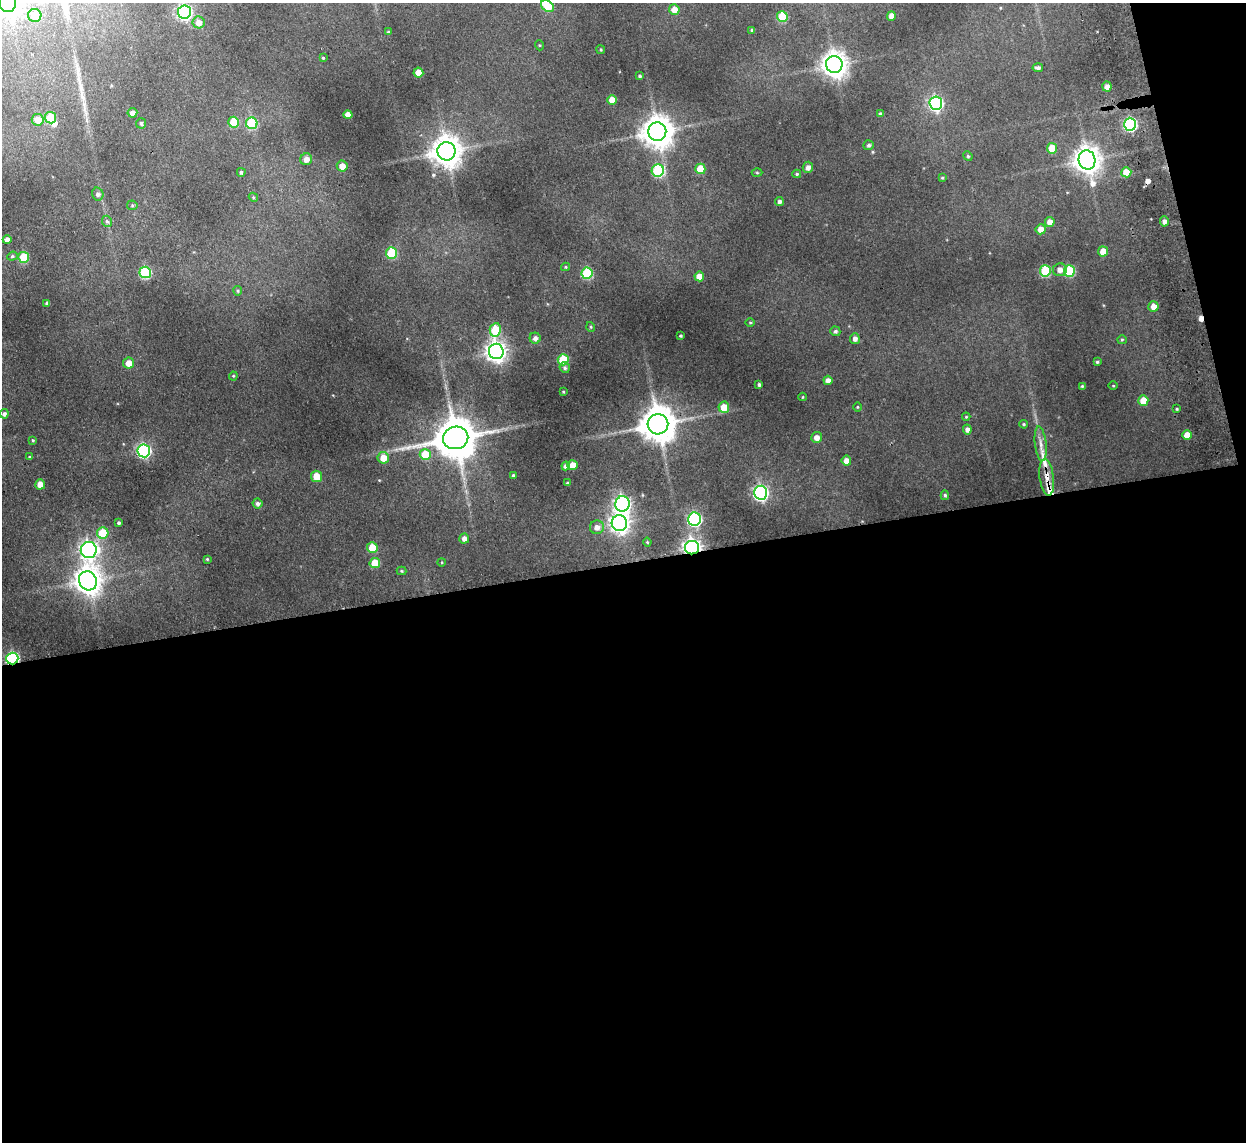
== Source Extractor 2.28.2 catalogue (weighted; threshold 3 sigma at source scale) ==
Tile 16 of 4 x 4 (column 4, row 4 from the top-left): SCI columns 3787-5030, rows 154-1293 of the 5082 x 4980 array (HDU 1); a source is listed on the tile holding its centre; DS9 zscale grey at full resolution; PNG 1248 x 1144 px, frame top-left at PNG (2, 3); each listed source drawn as its Kron ellipse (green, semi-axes under 4 px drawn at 4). Shown black and unused: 53% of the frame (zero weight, under 2 of 3 exposures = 3% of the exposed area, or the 3 px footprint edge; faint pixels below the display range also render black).
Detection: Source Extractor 2.28.2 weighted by HDU 2 'WHT'; one run over the whole footprint, this tile lists its part. Background 0.189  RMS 0.016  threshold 0.0721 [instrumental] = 3 sigma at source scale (4.5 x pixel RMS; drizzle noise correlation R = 1.50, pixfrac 1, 0.05/0.05 arcsec/px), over >= 5 px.
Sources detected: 140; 1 inside a brighter object's white glare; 2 cosmic-ray / hot-pixel residue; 1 long thin detection or spike segment (spike, bleed or trail) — neither listed nor drawn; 2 inside a brighter listed object's ellipse — not listed separately; the other 134 listed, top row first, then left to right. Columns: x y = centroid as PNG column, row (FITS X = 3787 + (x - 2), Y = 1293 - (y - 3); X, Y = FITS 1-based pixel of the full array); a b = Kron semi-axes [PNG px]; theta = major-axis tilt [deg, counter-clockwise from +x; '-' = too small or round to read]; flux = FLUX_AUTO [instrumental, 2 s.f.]
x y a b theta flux
8 3 9 8 - 1200
547 6 7 5 -39 39
674 10 5 5 - 12
184 12 7 6 - 320
35 15 6 6 - 26
891 16 5 4 - 9.9
782 17 5 5 - 60
199 22 6 6 - 12
752 30 4 3 - 2
389 32 4 3 - 2.6
539 45 5 3 - 1.4
601 50 4 3 - 1.5
323 58 3 3 - 2
834 64 8 8 - 1600
1038 68 5 3 - 3.8
418 73 5 5 - 22
640 76 4 3 - 2.5
1107 87 5 4 - 7.5
612 100 5 4 - 16
936 103 7 6 - 270
132 113 5 4 - 7.7
881 114 4 4 - 3.4
348 115 4 4 - 10
50 118 6 5 - 50
38 120 6 6 - 20
233 122 5 5 - 39
141 123 5 5 - 3.2
252 123 6 5 - 87
1130 124 6 6 - 210
657 132 9 9 - 2400
869 145 5 5 - 3.4
1052 148 5 5 - 25
446 151 9 9 - 2200
968 156 5 4 - 2
306 159 6 6 - 9.1
1087 160 9 8 - 1700
342 166 5 5 - 14
808 167 5 5 - 6.7
700 169 5 5 - 36
658 170 6 6 - 130
241 172 4 4 - 2.8
1126 172 5 5 - 22
757 173 5 3 - 1.4
797 174 4 4 - 2.2
942 178 4 3 - 1.7
98 194 6 5 - 4.3
253 197 5 4 - 1.6
779 201 4 4 - 4
132 205 5 5 - 2.1
107 221 6 4 -67 2.7
1164 221 5 4 - 6.2
1050 222 5 4 - 11
1041 229 5 5 - 11
7 240 4 4 - 8.4
1103 251 5 5 - 15
391 253 6 5 - 72
12 256 5 4 - 2.2
24 257 5 5 - 54
566 267 4 4 - 1.7
1060 270 7 6 - 8.8
1045 271 5 5 - 88
1069 271 6 5 - 86
145 272 6 5 - 120
587 273 5 5 - 88
699 276 5 4 - 15
238 291 5 4 - 1.9
47 303 4 3 - 3.5
1153 306 5 5 - 11
750 322 4 3 - 1.4
591 327 5 3 - 1.4
495 330 7 5 80 62
835 331 5 4 - 3
680 336 3 2 - 1.8
535 338 5 5 - 5.4
855 339 5 5 - 6.2
1122 340 5 4 - 1.8
496 351 7 7 - 860
563 360 5 5 - 63
1097 362 4 4 - 2.1
129 363 5 5 - 14
565 368 5 5 - 2.9
233 376 4 4 - 1.5
828 380 4 4 - 7
759 385 4 3 - 3.2
1082 386 3 3 - 1.7
1113 386 4 3 - 1.2
563 392 3 3 - 1.5
802 397 4 3 - 1.2
1143 401 5 5 - 21
724 407 6 5 - 23
857 407 5 3 - 1.4
1177 409 3 3 - 1.6
4 414 5 4 - 4
966 417 4 4 - 1.5
658 424 10 10 - 3400
1024 424 4 3 - 1.6
967 429 5 4 - 6.1
1187 435 5 4 - 17
817 437 5 5 - 9.3
456 438 12 11 - 5400
33 440 4 3 - 1.6
1041 444 17 6 -84 11
144 451 6 6 - 260
425 454 5 5 - 47
29 457 4 3 - 1.2
383 458 6 5 - 20
846 461 5 4 - 11
573 465 5 5 - 17
566 466 4 4 - 5.4
513 475 3 3 - 2.8
316 476 6 5 - 24
1047 477 18 7 -82 18
567 483 4 3 - 1.7
40 484 5 5 - 9.9
761 493 7 6 - 350
945 495 5 4 - 2.2
257 503 5 5 - 4.1
622 504 7 7 - 420
694 519 6 6 - 230
119 523 3 3 - 2.7
619 523 8 7 - 720
597 527 7 7 - 8.3
103 533 6 5 - 49
464 539 5 5 - 7.2
647 542 4 4 - 1.6
372 548 5 5 - 36
692 548 7 6 - 610
89 550 8 8 - 550
207 559 4 3 - 1.5
442 562 4 3 - 1.2
375 563 5 5 - 34
401 571 5 4 - 1.6
88 581 10 8 -56 1700
12 658 6 5 - 250
Overlapping masked pixels (flux is a lower limit): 3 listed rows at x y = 1047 477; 692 548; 12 658
Isophote crosses this tile's border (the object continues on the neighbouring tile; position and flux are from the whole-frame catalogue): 2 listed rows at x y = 8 3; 547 6